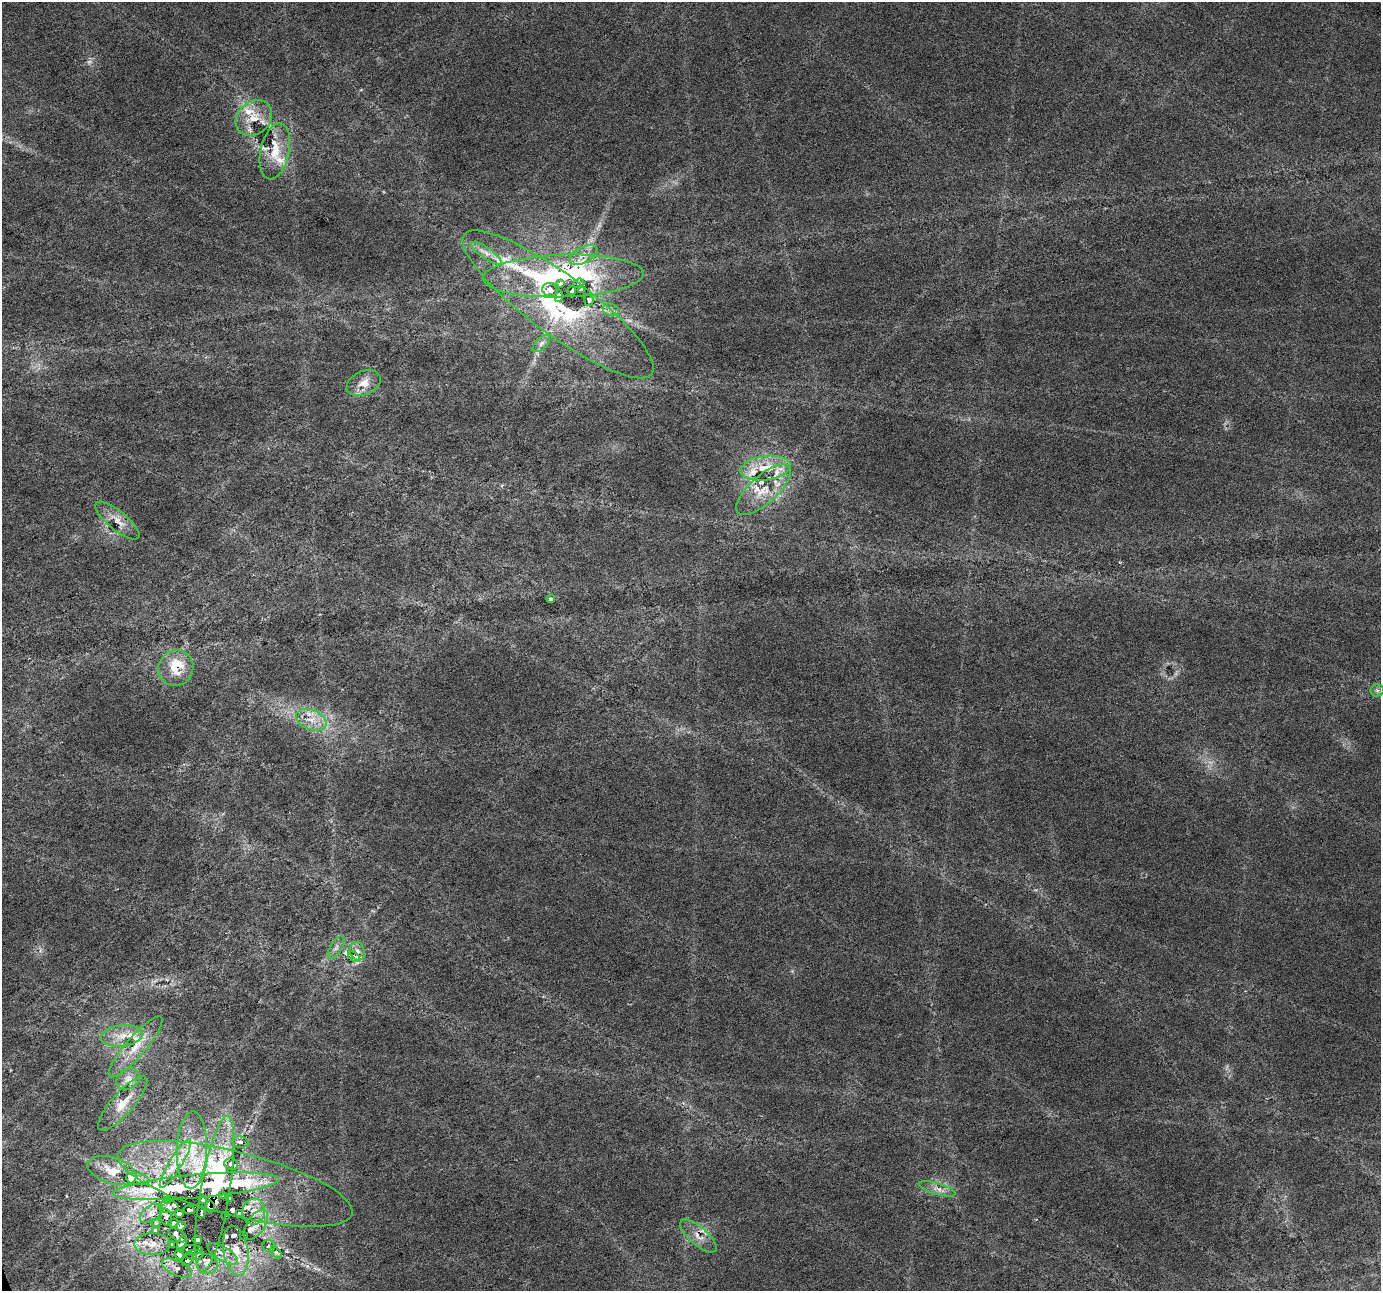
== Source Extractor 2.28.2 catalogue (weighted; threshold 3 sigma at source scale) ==
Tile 7 of 4 x 4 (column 3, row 2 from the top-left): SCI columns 2761-4139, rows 2708-3996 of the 5519 x 5359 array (HDU 1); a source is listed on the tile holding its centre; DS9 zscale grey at full resolution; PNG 1383 x 1293 px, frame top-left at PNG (2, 2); each listed source drawn as its Kron ellipse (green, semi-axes under 4 px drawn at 4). Shown black and unused: <1% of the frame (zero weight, under 3 of 6 exposures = <1% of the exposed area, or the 3 px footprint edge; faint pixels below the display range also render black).
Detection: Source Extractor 2.28.2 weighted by HDU 2 'WHT'; one run over the whole footprint, this tile lists its part. Background 0.0256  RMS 0.0027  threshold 0.0112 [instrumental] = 3 sigma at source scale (4.09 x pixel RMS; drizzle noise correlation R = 1.36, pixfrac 0.8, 0.0396/0.0396 arcsec/px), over >= 5 px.
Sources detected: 111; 2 too faint to see at this stretch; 4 cosmic-ray / hot-pixel residue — neither listed nor drawn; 29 inside a brighter listed object's ellipse — not listed separately; the other 76 listed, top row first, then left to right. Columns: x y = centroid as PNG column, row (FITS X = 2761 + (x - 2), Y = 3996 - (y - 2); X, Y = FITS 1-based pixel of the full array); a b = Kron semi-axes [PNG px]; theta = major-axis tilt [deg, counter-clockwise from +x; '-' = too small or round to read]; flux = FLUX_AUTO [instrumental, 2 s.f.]
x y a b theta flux
254 118 20 16 41 5.3
275 151 28 14 78 6.3
486 253 18 5 -35 1.8
583 255 15 8 28 2.5
563 276 80 21 2 65
561 283 4 3 - 2
579 283 6 4 23 0.72
550 290 8 6 -18 1.6
581 290 4 4 - 1.6
571 291 5 4 - 25
559 296 6 4 83 6.1
589 300 6 4 -81 0.71
558 304 117 30 -37 53
611 310 8 6 -20 0.99
541 344 11 5 43 1
364 383 18 11 23 3.4
766 468 25 12 8 7
763 490 34 14 42 7.4
117 521 27 9 -39 3.4
551 599 4 4 - 0.57
176 668 18 17 - 6
1377 690 6 6 - 0.7
311 720 16 10 -22 3.7
336 947 13 5 58 1.1
357 951 9 7 -75 1.2
354 957 7 4 -35 7.9
122 1036 21 10 6 4.1
135 1047 39 10 49 6
128 1079 12 9 31 2
123 1103 35 11 49 5
240 1142 8 5 -10 0.93
192 1150 38 15 88 9.9
175 1164 28 6 58 4.3
231 1164 7 5 -23 1.2
112 1171 25 13 -18 5
138 1179 12 6 -10 1
235 1184 121 32 -14 45
196 1186 83 11 5 18
937 1189 19 6 -16 1.8
215 1194 79 14 81 27
223 1195 3 3 - 0.43
230 1198 3 2 - 0.35
167 1200 4 3 - 0.7
203 1200 4 3 - 2.1
210 1206 6 4 -79 3
169 1207 10 6 -2 0.9
189 1210 6 3 -4 3.9
254 1212 13 11 82 2.9
151 1213 13 8 36 1.4
201 1213 6 3 84 1.3
179 1214 4 4 - 1.1
240 1214 4 3 - 0.42
225 1215 3 3 - 0.51
166 1217 9 5 -76 0.62
156 1223 4 4 - 0.28
173 1223 5 4 - 0.28
256 1225 17 9 56 2.3
181 1226 5 3 - 1.9
155 1230 3 3 - 0.29
177 1235 10 5 -37 0.9
244 1235 3 3 - 0.41
698 1236 23 9 -41 2.9
197 1240 5 4 - 2.5
182 1243 8 4 70 1
153 1244 18 11 1 3.1
172 1245 4 3 - 0.37
269 1246 6 6 - 0.93
191 1250 12 5 1 0.92
236 1251 25 12 -81 5.5
276 1252 7 4 -53 0.43
223 1254 17 7 -31 1.9
179 1255 5 3 - 0.6
195 1255 8 5 3 0.7
188 1259 7 4 53 0.94
207 1264 10 9 - 1.6
177 1268 16 7 -24 2
Overlapping masked pixels (flux is a lower limit): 10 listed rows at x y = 571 291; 558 304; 176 668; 354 957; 235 1184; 196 1186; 215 1194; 210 1206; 197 1240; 191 1250